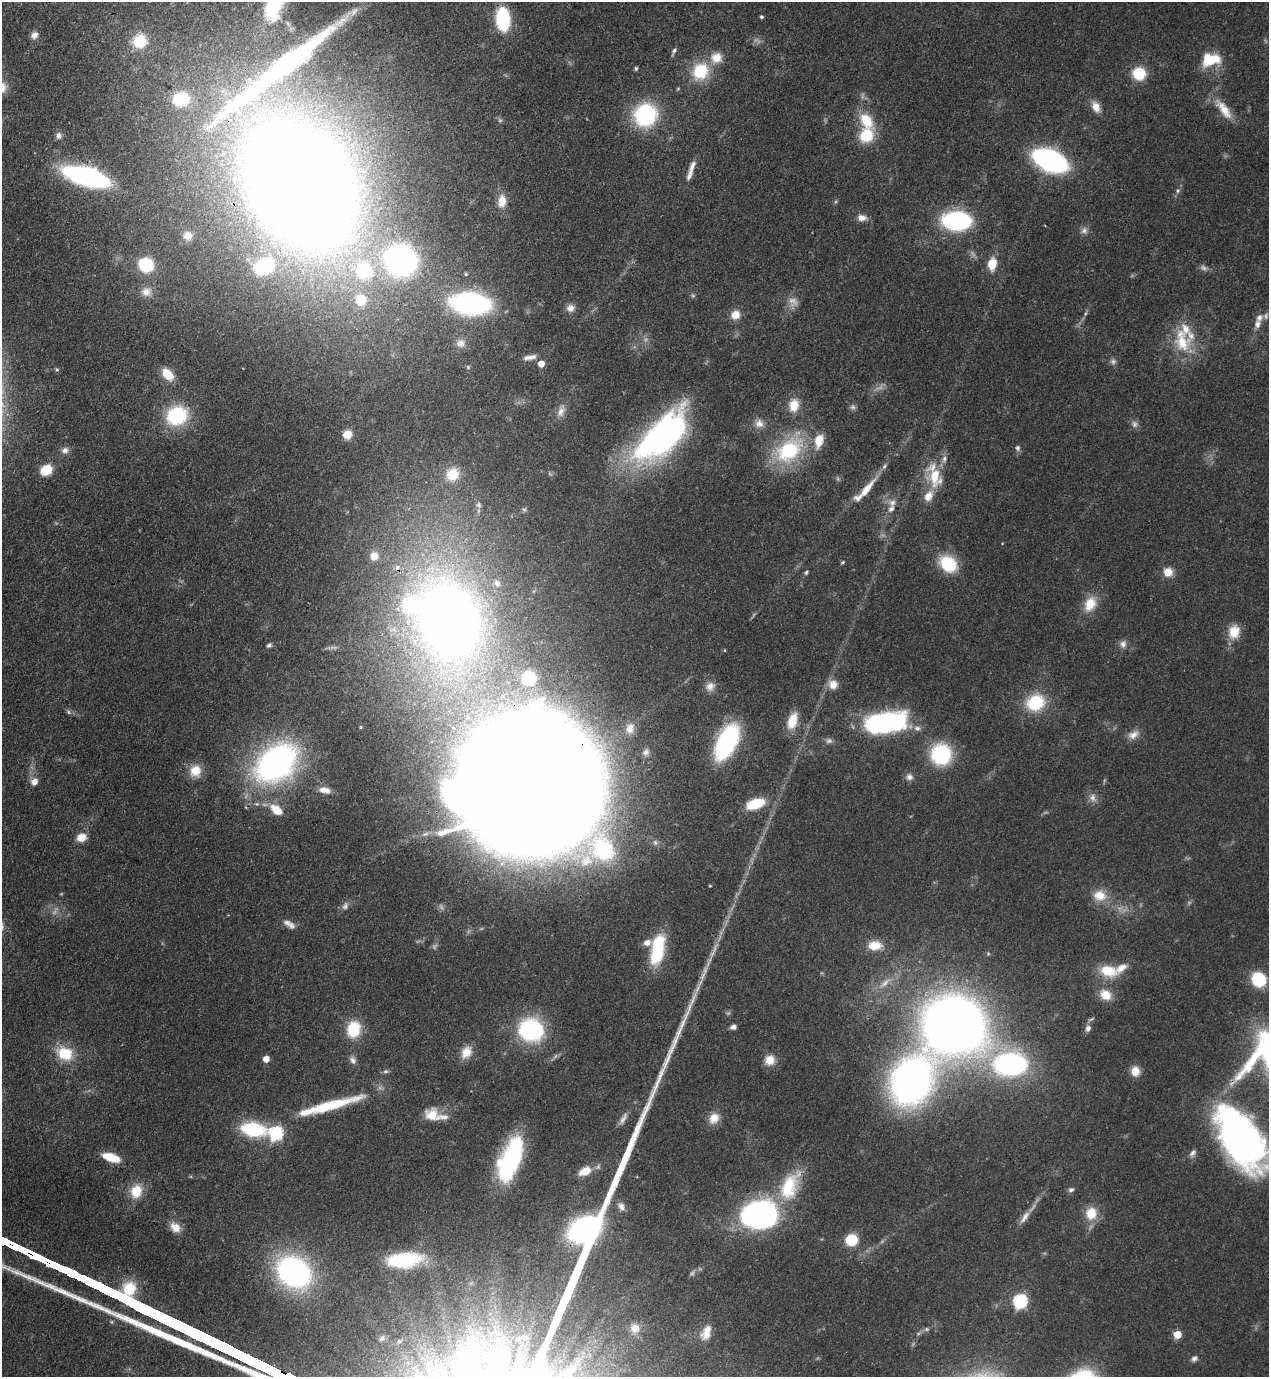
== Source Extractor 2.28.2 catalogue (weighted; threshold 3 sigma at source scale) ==
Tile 11 of 4 x 4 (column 3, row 3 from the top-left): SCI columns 2885-4151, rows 1416-2790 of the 5638 x 5579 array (HDU 1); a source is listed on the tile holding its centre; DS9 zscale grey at full resolution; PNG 1271 x 1379 px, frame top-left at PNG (2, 2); no overlay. Shown black and unused: <1% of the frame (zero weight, under 3 of 4 exposures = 7% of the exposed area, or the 3 px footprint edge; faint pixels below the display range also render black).
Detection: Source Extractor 2.28.2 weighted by HDU 2 'WHT'; one run over the whole footprint, this tile lists its part. Background 0.0512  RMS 0.0033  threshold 0.0147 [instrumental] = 3 sigma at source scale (4.5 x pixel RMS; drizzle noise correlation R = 1.50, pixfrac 1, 0.05/0.05 arcsec/px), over >= 5 px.
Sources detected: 196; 20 too faint to see at this stretch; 5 inside a brighter object's white glare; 1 cosmic-ray / hot-pixel residue — not listed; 17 inside a brighter listed object's ellipse — not listed separately; the other 153 listed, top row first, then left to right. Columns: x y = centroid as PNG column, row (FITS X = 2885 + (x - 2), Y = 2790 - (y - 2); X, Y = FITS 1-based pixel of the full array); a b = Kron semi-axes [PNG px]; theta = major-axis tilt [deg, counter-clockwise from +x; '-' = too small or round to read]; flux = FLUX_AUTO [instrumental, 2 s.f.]
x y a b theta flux
761 17 4 4 - 0.56
503 19 16 10 -87 34
288 23 10 5 -50 1.2
34 35 9 8 - 1.8
140 41 16 15 - 11
674 51 12 5 67 1
716 58 16 14 21 5.7
1211 60 24 15 13 11
288 64 155 24 38 110
636 68 5 4 - 0.66
700 71 21 18 50 15
1139 74 12 12 - 11
181 99 11 10 - 21
1096 107 13 8 -66 3.9
1224 109 32 11 -53 6.9
645 115 20 19 - 39
866 135 17 14 54 11
58 136 9 8 - 1.4
1050 160 23 13 -24 110
692 167 21 6 71 2.7
86 176 31 12 -15 110
300 190 98 72 -57 980
1178 191 6 6 - 0.78
502 201 16 10 85 4.8
862 218 12 8 -1 2.4
956 221 17 11 0 84
1084 230 10 9 - 1.7
188 236 12 11 - 3.3
401 260 23 22 - 110
992 264 13 9 82 6.5
146 265 11 10 - 21
264 266 14 10 21 38
364 270 28 26 -43 28
466 274 5 4 - 0.47
146 292 14 13 - 3.5
361 300 10 10 - 10
793 302 17 13 -77 3.4
470 304 28 15 -5 91
570 308 10 9 - 2.1
1086 313 6 4 70 0.57
735 315 12 11 - 3.7
1257 324 12 9 75 2.3
1182 342 29 23 -62 14
461 343 14 12 10 3.1
528 357 14 7 10 2
1113 362 9 8 - 1.2
541 364 5 5 - 4.6
468 367 5 5 - 0.55
57 369 6 4 -42 0.53
168 374 17 10 -47 5.9
794 405 16 11 81 6
853 407 8 7 - 0.98
561 411 20 9 72 3
177 415 23 20 28 24
759 423 13 11 -35 2.9
347 435 9 9 - 3.6
665 439 64 35 45 100
1018 448 7 6 - 1
65 450 10 8 16 1.7
789 450 37 24 39 30
46 470 9 7 27 12
452 474 17 16 - 8.5
935 477 30 18 -73 12
867 489 30 8 51 6.7
892 503 10 9 - 2
478 505 9 8 - 1.2
374 556 9 8 - 2.8
843 562 6 4 28 0.43
948 564 17 13 -38 18
806 572 7 4 60 0.66
1168 572 11 10 - 4
497 583 10 9 - 1.9
1090 604 21 14 64 7.2
449 620 64 51 -73 350
1234 632 18 14 74 6.2
1123 644 10 10 - 1.9
269 645 7 6 - 0.82
529 678 9 9 - 10
833 684 12 11 - 3.7
710 686 13 11 48 2.6
1035 703 20 17 25 16
68 712 8 4 -81 0.61
792 721 19 10 71 7.1
885 723 34 15 9 83
361 727 4 3 - 0.44
630 728 14 10 74 2.7
917 728 10 7 -8 1.8
1133 735 16 10 31 2.9
727 742 23 12 64 73
646 752 10 8 63 1.4
941 754 17 16 - 33
276 763 46 32 40 100
195 771 15 15 - 5.7
909 777 10 9 - 1.8
34 782 10 10 - 2.5
531 784 83 75 -34 3900
324 790 14 7 -11 3.1
755 804 18 9 19 13
276 810 18 11 -41 6
81 837 11 9 19 4.1
655 842 9 7 -58 1.2
710 886 3 3 - 0.35
1100 895 19 15 -11 6.1
291 926 11 9 -46 1.7
875 945 15 10 1 6.2
657 950 32 13 79 22
1108 971 23 13 -13 9.7
1259 979 14 12 -52 16
885 983 22 8 41 4.2
1106 995 15 12 -40 5.7
1091 1019 12 4 30 0.73
953 1025 47 42 -19 360
733 1027 7 5 22 1.3
1088 1028 9 7 69 1.6
354 1029 17 14 76 13
531 1030 25 23 -19 36
466 1052 16 12 58 4.7
65 1053 15 11 -28 13
266 1059 5 5 - 3.8
353 1060 11 8 -59 1.5
770 1060 13 11 45 4.2
1010 1064 33 23 1 66
386 1071 7 5 1 0.75
1135 1071 11 9 -82 4.1
911 1081 47 36 58 150
331 1105 68 11 16 24
432 1115 18 15 -18 6.2
714 1118 14 12 54 4.4
623 1119 19 7 59 2.1
253 1129 26 14 -9 24
276 1133 7 6 - 56
1241 1139 74 37 -57 140
1193 1153 12 7 53 1.4
111 1157 17 7 -19 8.7
510 1159 44 18 70 43
585 1171 16 10 25 4.9
789 1186 42 21 64 18
1071 1190 7 6 - 0.97
136 1191 17 14 67 7.1
621 1206 12 8 -64 1.9
1091 1213 16 13 82 7.1
759 1215 31 23 11 99
1025 1217 22 7 55 3
175 1227 14 10 -46 3.8
851 1240 10 9 - 12
404 1260 39 16 6 24
294 1272 26 20 -34 110
1020 1301 7 6 - 65
635 1328 13 12 - 3.1
706 1332 17 9 68 4.2
1177 1335 5 5 - 10
382 1338 10 8 43 1.5
1194 1358 8 6 38 1.3
Overlapping masked pixels (flux is a lower limit): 4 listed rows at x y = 288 64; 300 190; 531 784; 789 1186
Isophote crosses this tile's border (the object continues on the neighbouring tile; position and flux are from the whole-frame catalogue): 1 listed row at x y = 1241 1139